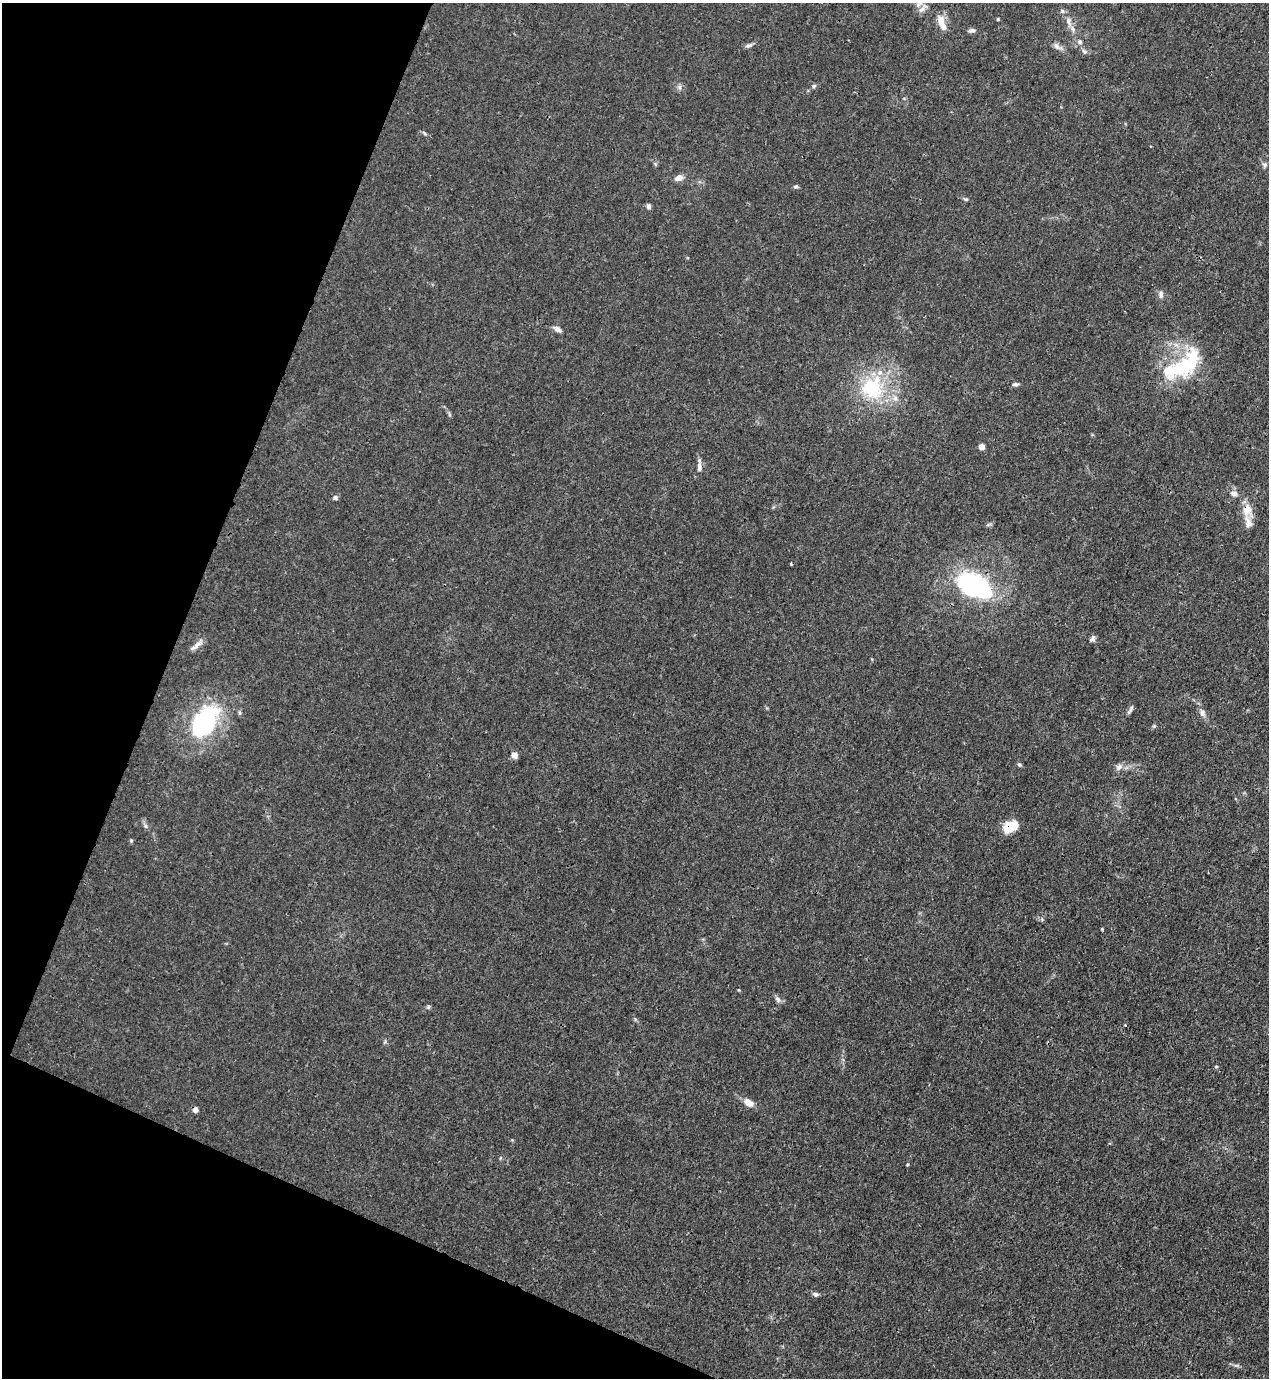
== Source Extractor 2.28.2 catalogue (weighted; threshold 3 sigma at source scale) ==
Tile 9 of 4 x 4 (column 1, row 3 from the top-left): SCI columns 223-1489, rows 1417-2792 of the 5646 x 5583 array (HDU 1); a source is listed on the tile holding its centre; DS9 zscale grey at full resolution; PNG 1271 x 1380 px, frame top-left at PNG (2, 3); no overlay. Shown black and unused: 20% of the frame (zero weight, under 3 of 4 exposures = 7% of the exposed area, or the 3 px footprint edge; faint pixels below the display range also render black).
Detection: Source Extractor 2.28.2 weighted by HDU 2 'WHT'; one run over the whole footprint, this tile lists its part. Background 0.0182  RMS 0.0026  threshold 0.0116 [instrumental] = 3 sigma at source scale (4.5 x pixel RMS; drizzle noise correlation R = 1.50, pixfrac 1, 0.05/0.05 arcsec/px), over >= 5 px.
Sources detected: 62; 4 inside a brighter object's white glare — not listed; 6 inside a brighter listed object's ellipse — not listed separately; the other 52 listed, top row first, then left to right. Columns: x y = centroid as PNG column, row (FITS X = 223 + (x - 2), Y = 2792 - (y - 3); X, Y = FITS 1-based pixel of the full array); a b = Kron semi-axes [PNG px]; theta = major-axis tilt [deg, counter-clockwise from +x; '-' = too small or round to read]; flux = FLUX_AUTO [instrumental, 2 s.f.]
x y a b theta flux
922 9 13 6 36 1.3
1062 11 6 5 - 0.51
998 19 4 3 - 0.3
941 21 16 10 -88 2.7
1068 21 12 7 -76 1.5
972 30 10 5 9 0.76
1080 42 7 6 - 0.8
749 45 11 5 18 0.77
1057 46 16 7 -31 1.3
1084 51 9 5 -27 0.66
814 86 6 5 - 0.5
679 87 7 6 - 0.72
424 133 7 3 -53 0.39
1264 165 8 6 79 0.67
679 178 11 7 18 1.5
796 186 6 5 - 0.51
965 199 7 4 -25 0.44
649 206 7 6 - 0.69
1161 294 12 6 -86 0.95
557 329 10 6 -28 1.1
1184 367 57 25 40 21
1015 384 7 5 10 0.71
872 388 30 28 71 19
981 447 4 4 - 3.6
699 467 14 6 89 1.4
1234 493 9 7 -5 1.2
335 498 6 5 - 0.67
1247 509 15 11 -71 3.7
791 564 3 3 - 0.34
974 587 33 27 -77 24
1092 639 9 6 57 0.77
198 644 19 6 44 1.6
1130 710 14 4 63 0.66
1202 713 12 7 -70 1.2
204 722 34 26 64 32
1154 726 5 5 - 0.33
514 755 7 6 - 1.6
1019 765 6 5 - 0.45
1119 767 10 8 36 1.3
146 826 6 5 - 0.55
1010 827 17 11 30 5.3
131 840 6 5 - 0.35
1102 929 4 3 - 0.23
778 999 10 6 -49 0.87
428 1007 6 5 - 0.39
1125 1025 3 2 - 0.21
1216 1066 5 3 - 0.28
749 1103 12 7 -35 2.4
195 1110 4 4 - 2
907 1164 4 3 - 0.33
816 1294 8 5 -16 0.69
1236 1365 7 4 -1 0.49
Overlapping masked pixels (flux is a lower limit): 4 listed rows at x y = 1247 509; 204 722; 1010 827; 195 1110